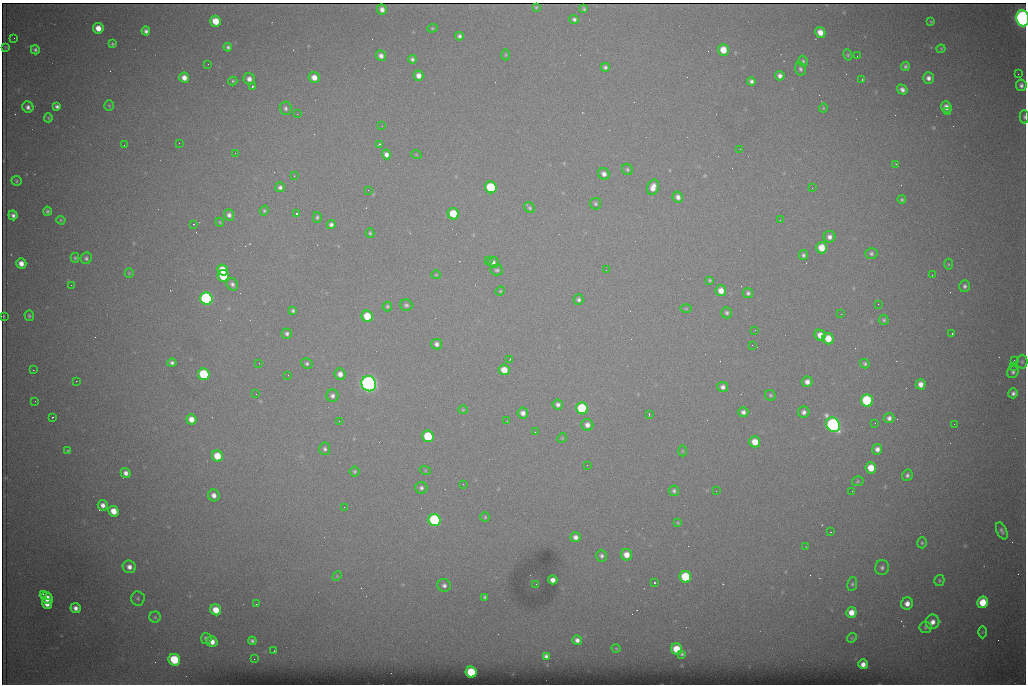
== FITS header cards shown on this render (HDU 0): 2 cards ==
NAXIS1  =                 1024 /fastest changing axis
NAXIS2  =                  682 /next to fastest changing axis

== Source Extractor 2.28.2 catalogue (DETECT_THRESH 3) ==
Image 1024 x 682 px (HDU 0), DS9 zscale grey, 1 PNG px = 1 image px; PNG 1028 x 686 px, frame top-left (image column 1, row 682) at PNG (2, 3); each listed source drawn as its Kron ellipse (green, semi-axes under 4 px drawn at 4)
Background 4170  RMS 41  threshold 124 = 3 sigma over >= 5 px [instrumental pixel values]
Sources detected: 246; all 246 listed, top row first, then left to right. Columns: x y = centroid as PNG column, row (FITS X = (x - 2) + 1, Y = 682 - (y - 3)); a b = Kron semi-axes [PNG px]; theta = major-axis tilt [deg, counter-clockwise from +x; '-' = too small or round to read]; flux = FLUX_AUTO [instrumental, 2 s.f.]
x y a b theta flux
536 7 3 3 - 3.0e+03
382 9 5 4 - 1.5e+04
584 9 4 3 - 4.5e+03
1023 18 8 6 -82 1.6e+06
574 19 5 4 - 7.3e+03
216 21 5 5 - 5.4e+04
931 22 3 3 - 2.7e+03
98 28 5 5 - 3.1e+04
432 28 5 4 - 3.7e+03
146 31 4 4 - 8.9e+03
820 32 5 5 - 2.9e+04
459 36 4 4 - 7.6e+03
14 38 2 2 - 1.5e+03
112 44 4 4 - 4.1e+03
6 47 3 2 - 1.9e+03
228 47 4 4 - 6.4e+03
941 49 4 4 - 2.9e+03
35 50 5 4 - 6.3e+03
723 50 6 5 - 4.3e+04
506 55 5 3 - 3.0e+03
848 55 6 4 -80 4.2e+03
381 56 5 5 - 1.3e+04
857 56 2 2 - 1.4e+03
412 59 4 4 - 7.1e+03
803 61 5 4 - 5.1e+03
208 64 2 2 - 2.7e+03
905 66 5 4 - 5.6e+03
605 67 4 4 - 6.7e+03
800 69 7 5 -75 7.2e+03
1018 74 2 2 - 1.4e+04
419 76 5 5 - 1.9e+04
780 76 5 4 - 1.2e+04
314 77 5 5 - 2.4e+04
184 78 5 5 - 2.1e+04
928 78 5 5 - 1.3e+04
249 79 6 5 - 1.5e+04
862 79 3 2 - 5.1e+03
233 81 5 3 - 4.3e+03
751 81 4 4 - 8.6e+03
1021 85 6 5 - 9.8e+03
252 86 3 3 - 8.8e+04
902 90 6 4 -33 1.2e+04
109 105 5 4 - 3.7e+03
57 106 4 4 - 8.3e+03
28 107 6 5 - 1.1e+04
946 107 6 5 - 1.9e+04
286 108 7 6 - 8.1e+03
823 108 4 4 - 3.1e+03
947 112 2 2 - 3.3e+03
297 114 3 2 - 2.8e+03
1024 117 7 4 -89 5.4e+03
48 118 4 4 - 3.3e+03
382 126 2 2 - 1.8e+03
179 143 2 2 - 3.6e+03
380 144 4 2 - 7.6e+03
124 145 2 2 - 2.0e+03
740 149 3 2 - 2.9e+03
235 153 2 2 - 1.1e+03
386 154 5 4 - 1.2e+04
416 154 5 3 - 2.5e+03
896 164 3 3 - 2.4e+03
627 169 6 5 - 5.3e+03
604 174 6 5 - 1.4e+04
294 176 2 2 - 1.9e+03
16 181 5 5 - 4.5e+03
280 187 5 5 - 8.8e+03
491 187 6 5 - 1.8e+05
653 187 8 5 74 2.4e+04
812 188 2 2 - 3.6e+03
368 190 2 2 - 8.7e+03
678 197 5 5 - 1.3e+04
902 200 4 4 - 4.8e+03
595 204 6 5 - 5.5e+03
530 208 6 5 - 4.9e+03
47 211 4 4 - 5.4e+03
264 211 5 4 - 4.1e+03
297 214 4 3 - 6.7e+03
453 214 6 5 - 8.4e+04
13 215 5 4 - 1.1e+04
229 215 6 5 - 1.1e+04
317 217 5 4 - 4.8e+03
61 220 5 4 - 3.6e+03
780 220 3 2 - 2.7e+03
220 222 4 3 - 3.0e+03
194 224 3 2 - 4.3e+03
331 225 4 4 - 8.9e+03
370 233 5 4 - 4.6e+03
830 237 6 6 - 1.3e+04
822 248 6 5 - 4.9e+04
871 254 6 5 - 6.3e+03
803 255 5 4 - 6.1e+03
75 258 5 4 - 4.2e+03
86 258 6 5 - 6.3e+03
488 260 3 2 - 2.4e+03
493 262 5 5 - 1.0e+04
21 263 5 5 - 2.2e+04
949 264 5 3 - 2.8e+03
223 270 6 5 - 5.1e+04
497 270 6 5 - 6.0e+03
606 270 2 2 - 1.2e+03
129 273 5 4 - 3.2e+03
436 275 5 4 - 3.3e+03
932 275 2 2 - 1.3e+03
223 276 6 5 - 1.2e+05
710 280 4 4 - 4.2e+03
232 284 6 5 - 9.0e+03
71 285 2 2 - 7.2e+03
965 286 6 5 - 8.0e+03
500 291 5 4 - 3.6e+03
721 291 5 5 - 2.7e+04
748 293 5 5 - 6.8e+03
206 299 6 6 - 6.9e+05
579 300 5 5 - 7.6e+03
878 304 2 2 - 1.2e+03
406 305 6 5 - 6.6e+03
387 306 5 4 - 4.8e+03
686 309 6 4 1 3.7e+03
293 311 4 3 - 5.6e+03
727 313 5 5 - 5.9e+03
841 314 3 2 - 2.5e+03
4 316 3 2 - 2.8e+03
29 316 5 5 - 5.1e+03
367 316 6 5 - 7.9e+04
884 320 5 5 - 5.4e+03
755 330 2 2 - 1.5e+03
287 334 5 5 - 7.4e+03
952 334 3 3 - 2.7e+03
820 335 6 5 - 2.6e+04
828 339 6 5 - 5.3e+04
437 344 6 5 - 1.1e+04
752 345 2 2 - 4.1e+03
509 360 4 2 - 2.3e+03
1014 360 3 2 - 2.3e+03
1022 362 7 5 89 5.8e+03
172 363 4 4 - 7.9e+03
259 363 2 2 - 1.7e+03
307 363 6 5 - 5.8e+03
865 364 5 4 - 5.7e+03
1013 366 2 2 - 2.1e+04
33 370 2 2 - 2.0e+03
504 370 5 5 - 4.2e+04
1013 372 6 5 - 7.3e+03
204 374 6 5 - 2.1e+05
340 374 6 5 - 1.8e+04
288 375 2 2 - 1.6e+03
76 381 2 2 - 1.5e+03
807 382 5 5 - 1.6e+04
369 384 8 7 - 1.5e+06
921 384 5 5 - 2.0e+04
723 387 5 5 - 1.2e+04
1013 393 5 4 - 9.0e+03
256 394 2 2 - 1.7e+03
770 395 6 5 - 4.9e+03
332 396 6 6 - 1.1e+04
35 401 2 2 - 1.7e+03
867 401 6 6 - 2.5e+05
558 405 5 5 - 9.9e+03
582 408 6 5 - 2.2e+05
463 410 4 4 - 3.0e+03
743 412 5 5 - 1.1e+04
804 412 6 5 - 1.1e+04
523 413 5 5 - 1.5e+04
649 414 3 2 - 2.7e+03
52 417 3 2 - 3.3e+03
889 418 5 5 - 1.1e+04
191 419 5 5 - 2.7e+04
339 421 2 2 - 1.4e+03
507 421 2 2 - 1.3e+03
875 423 2 2 - 1.7e+03
954 424 2 2 - 9.3e+03
587 425 6 6 - 1.5e+04
833 425 7 6 - 9.2e+05
535 432 3 2 - 3.0e+03
428 436 6 5 - 1.4e+05
562 438 5 4 - 3.3e+03
755 442 5 5 - 4.1e+04
325 449 6 5 - 7.1e+03
877 449 5 5 - 1.4e+04
68 451 4 4 - 3.5e+03
682 451 5 3 - 2.8e+03
217 456 6 5 - 6.2e+04
587 465 2 2 - 3.5e+03
871 468 5 5 - 5.0e+04
425 470 5 3 - 2.8e+03
355 471 5 5 - 4.5e+03
126 473 5 4 - 1.4e+04
907 475 6 5 - 7.5e+03
858 481 6 5 - 3.9e+03
463 484 2 2 - 1.4e+03
421 488 6 6 - 7.5e+03
674 491 5 5 - 6.4e+03
716 491 3 2 - 2.2e+03
852 491 2 2 - 1.3e+03
214 495 6 5 - 1.6e+04
103 505 5 5 - 1.4e+04
344 507 2 2 - 3.7e+03
114 511 5 5 - 4.0e+04
485 517 4 4 - 3.6e+03
434 520 6 6 - 4.3e+05
678 523 4 3 - 2.8e+03
1002 531 9 5 -66 8.0e+03
831 532 2 2 - 1.9e+03
576 537 5 5 - 1.4e+04
922 543 5 4 - 4.4e+03
806 547 3 2 - 1.6e+03
627 555 6 5 - 3.2e+04
601 556 6 5 - 8.0e+03
129 567 7 6 - 1.7e+04
882 567 7 6 - 8.8e+03
337 576 5 4 - 2.8e+03
685 577 6 5 - 1.4e+05
553 580 4 4 - 1.6e+04
939 580 5 5 - 3.7e+03
654 583 3 3 - 9.9e+04
536 584 2 2 - 1.3e+03
852 584 7 5 80 5.3e+03
444 585 7 6 - 9.7e+03
43 594 3 2 - 1.0e+04
485 597 4 3 - 5.1e+03
47 598 6 5 - 4.1e+04
138 598 7 7 - 6.4e+03
983 602 6 5 - 7.2e+04
47 604 5 5 - 2.4e+04
256 604 2 2 - 1.5e+03
907 604 6 6 - 2.0e+04
76 608 5 4 - 1.5e+04
216 610 6 5 - 4.8e+04
851 612 5 5 - 3.2e+04
155 617 5 5 - 5.2e+03
933 622 7 6 - 1.9e+04
926 627 6 6 - 5.8e+03
982 632 6 4 89 3.1e+03
206 638 5 5 - 8.8e+03
852 638 5 4 - 3.3e+03
577 640 5 4 - 1.3e+04
252 641 4 4 - 5.9e+03
212 642 6 5 - 2.5e+04
616 648 4 3 - 2.3e+03
677 649 6 5 - 6.8e+04
274 651 2 2 - 1.7e+03
682 654 4 3 - 4.2e+03
546 656 4 4 - 8.2e+03
254 659 2 2 - 5.3e+03
174 660 6 5 - 1.5e+05
863 664 5 4 - 1.8e+04
471 672 5 5 - 1.4e+05
At the frame edge (FLAGS 8, measured only in part): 2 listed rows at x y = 1023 18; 1024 117